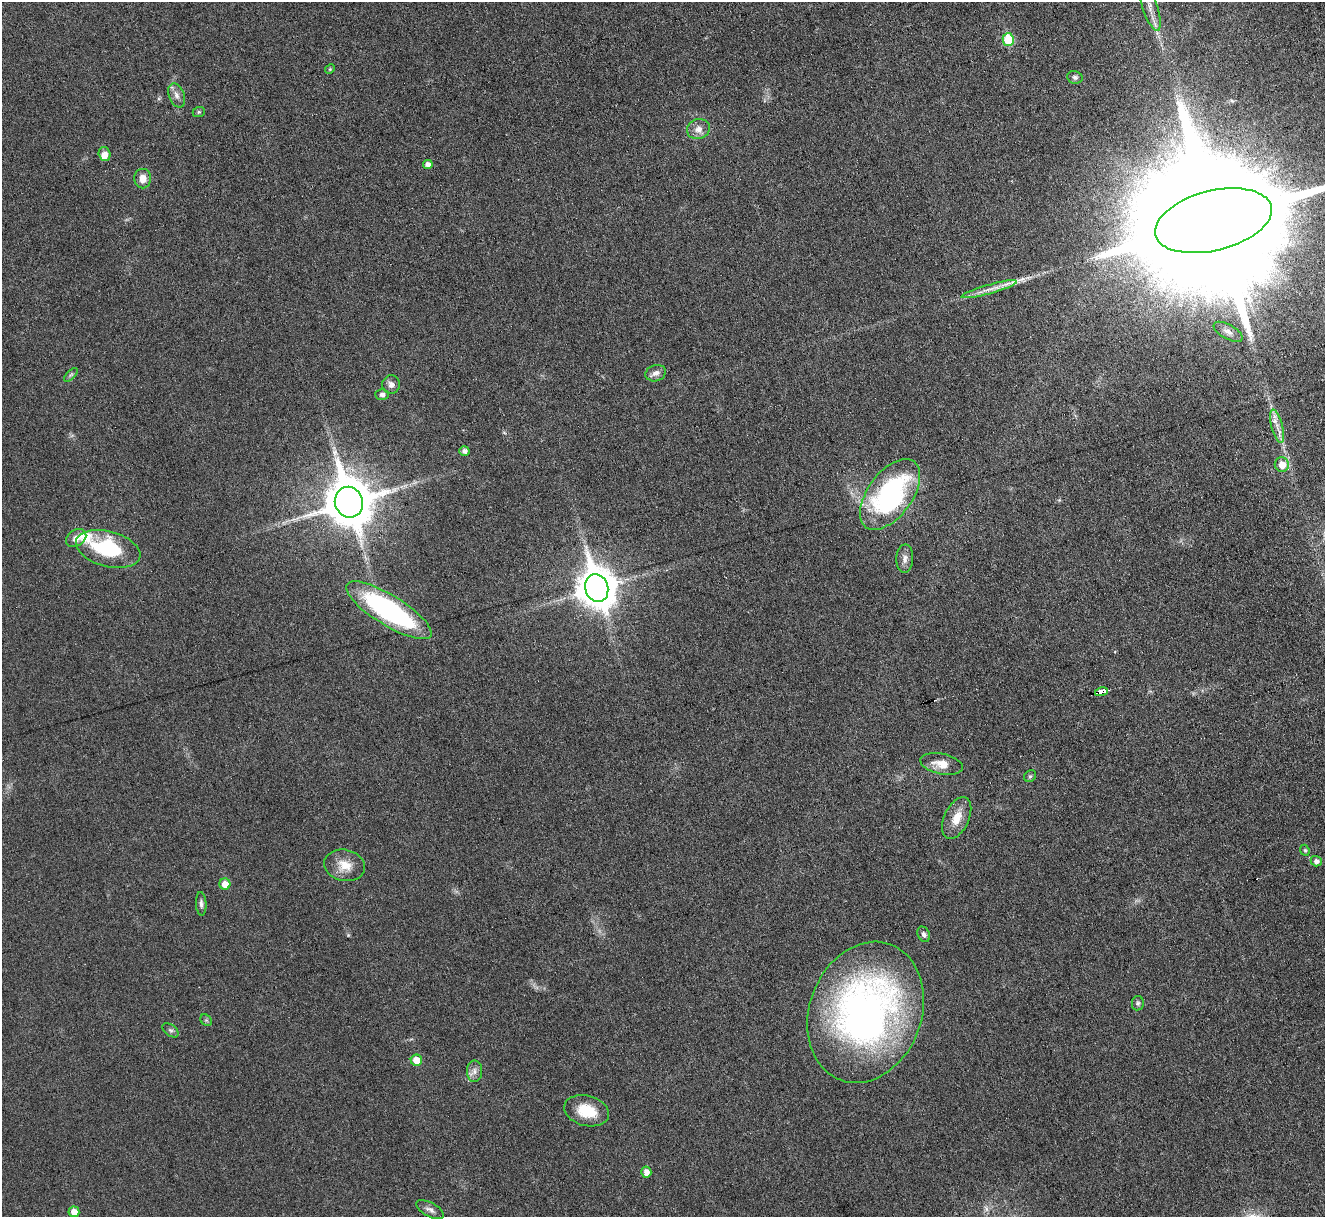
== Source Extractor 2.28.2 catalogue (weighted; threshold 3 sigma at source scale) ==
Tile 10 of 4 x 4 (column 2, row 3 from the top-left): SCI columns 1323-2645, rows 1361-2575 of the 5292 x 5276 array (HDU 1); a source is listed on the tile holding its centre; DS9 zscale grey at full resolution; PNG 1327 x 1219 px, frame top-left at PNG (2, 2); each listed source drawn as its Kron ellipse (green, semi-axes under 4 px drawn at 4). Shown black and unused: <1% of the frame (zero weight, under 3 of 6 exposures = <1% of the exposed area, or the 3 px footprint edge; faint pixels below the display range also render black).
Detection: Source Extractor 2.28.2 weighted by HDU 2 'WHT'; one run over the whole footprint, this tile lists its part. Background 0.0461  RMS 0.0041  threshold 0.0168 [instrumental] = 3 sigma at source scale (4.09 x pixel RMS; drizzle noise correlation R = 1.36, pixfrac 0.8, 0.05/0.05 arcsec/px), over >= 5 px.
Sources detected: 50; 1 too faint to see at this stretch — neither listed nor drawn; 2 inside a brighter listed object's ellipse — not listed separately; the other 47 listed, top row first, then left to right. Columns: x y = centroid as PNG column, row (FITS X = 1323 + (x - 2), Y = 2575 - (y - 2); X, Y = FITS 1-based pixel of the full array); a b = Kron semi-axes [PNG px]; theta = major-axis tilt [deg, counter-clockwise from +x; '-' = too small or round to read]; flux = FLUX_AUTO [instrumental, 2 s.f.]
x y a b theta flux
1150 6 26 7 -72 4.7
1008 40 6 5 - 16
330 69 5 4 - 0.43
1075 77 8 6 -17 1.1
177 95 12 7 -69 2.2
199 112 6 5 - 0.57
698 129 11 10 - 3
104 154 7 6 - 3.2
428 164 5 4 - 2.4
143 179 10 8 -89 3.4
1213 221 60 30 14 39000
989 289 29 4 15 4.2
1228 332 16 7 -29 2.1
656 373 10 8 18 2
71 375 9 3 44 0.67
391 384 9 9 - 1.9
382 394 7 5 -2 1.4
1277 426 17 5 -75 3
464 451 5 4 - 1.6
1282 465 7 7 - 4.7
890 494 41 22 54 66
349 502 15 14 - 1800
76 538 11 8 32 2.8
108 549 33 17 -15 29
905 559 14 8 86 2.2
597 588 14 11 -73 970
389 610 49 15 -32 69
1102 692 6 3 12 20
942 764 21 10 -12 5.4
1030 776 6 5 - 0.71
957 818 22 12 65 6.2
1305 850 6 4 -68 0.5
1316 861 5 5 - 1.7
345 865 20 15 -11 6.5
225 884 5 5 - 4.2
201 904 12 5 -87 1.2
924 934 8 6 -61 1.3
1138 1003 7 6 - 0.82
866 1012 72 56 70 190
206 1020 6 5 - 0.66
171 1030 9 5 -36 1
416 1060 5 5 - 5.6
474 1071 11 7 89 2
587 1111 23 15 -14 11
646 1172 5 5 - 2.7
430 1210 15 7 -28 1.8
74 1212 5 5 - 3.7
Overlapping masked pixels (flux is a lower limit): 1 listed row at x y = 1102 692
Isophote crosses this tile's border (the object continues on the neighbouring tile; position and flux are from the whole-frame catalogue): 2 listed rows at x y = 1150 6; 1213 221